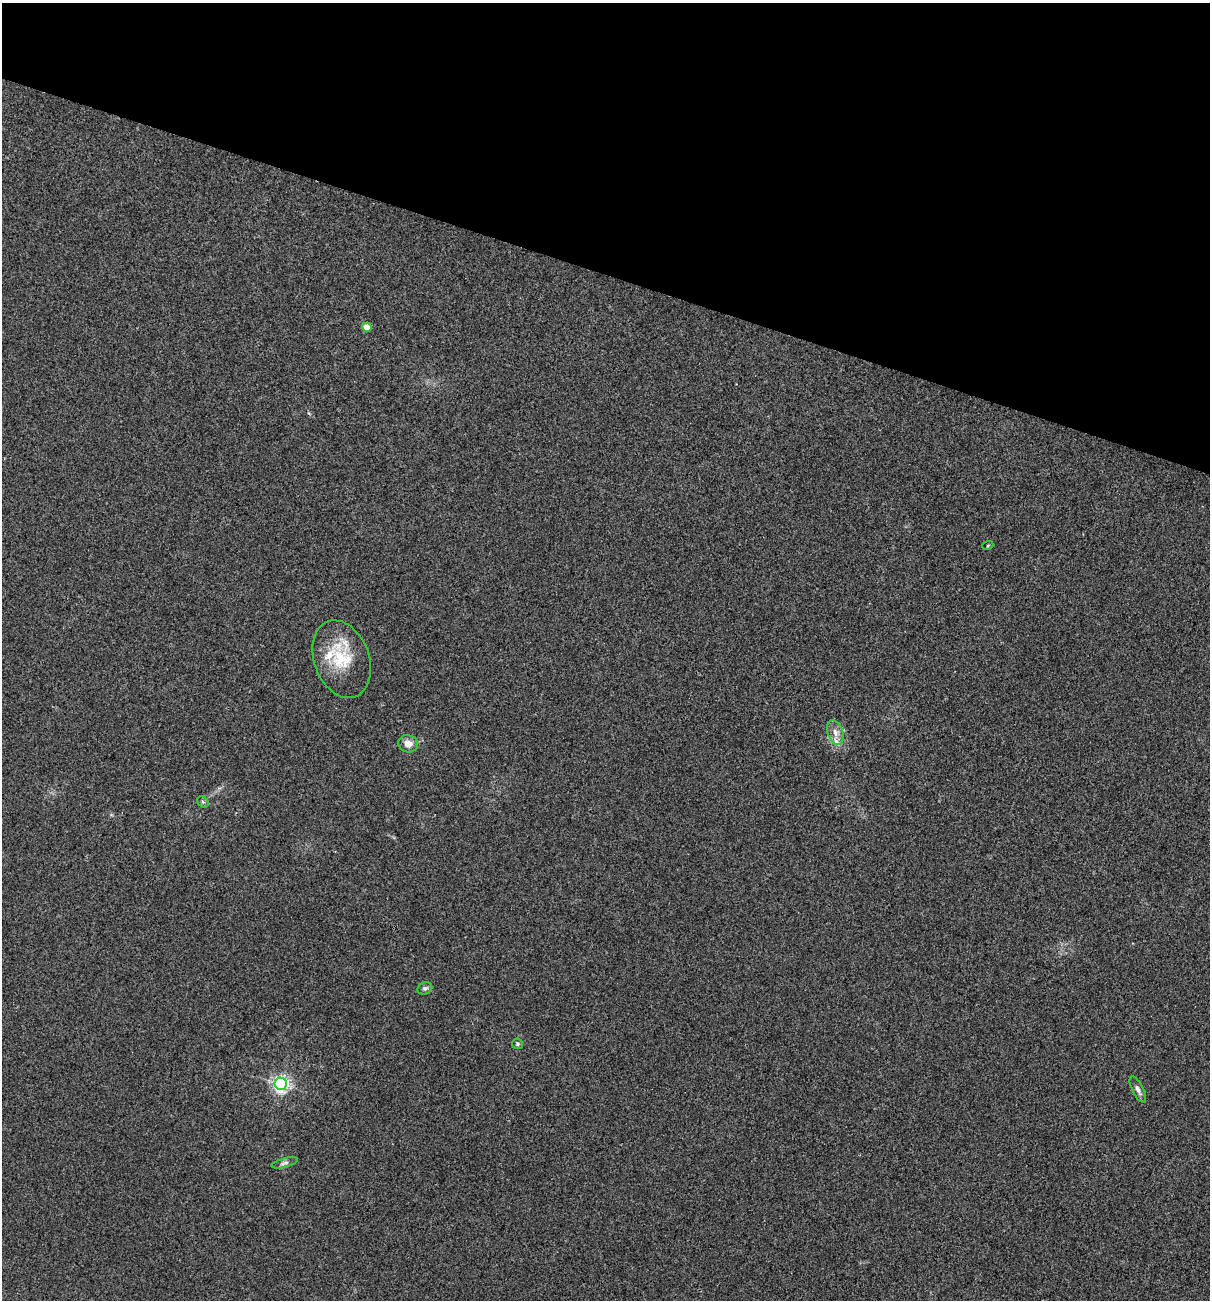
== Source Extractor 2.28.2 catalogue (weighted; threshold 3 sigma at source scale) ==
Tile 2 of 4 x 4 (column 2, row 1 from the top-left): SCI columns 1334-2541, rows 3896-5193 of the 5209 x 5195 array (HDU 1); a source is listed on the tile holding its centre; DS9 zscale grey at full resolution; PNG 1212 x 1302 px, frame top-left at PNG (2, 3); each listed source drawn as its Kron ellipse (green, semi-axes under 4 px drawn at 4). Shown black and unused: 21% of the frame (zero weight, under 3 of 4 exposures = <1% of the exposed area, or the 3 px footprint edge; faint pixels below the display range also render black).
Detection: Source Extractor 2.28.2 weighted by HDU 2 'WHT'; one run over the whole footprint, this tile lists its part. Background 0.12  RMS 0.0065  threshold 0.0294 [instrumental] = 3 sigma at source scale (4.5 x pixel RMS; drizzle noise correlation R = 1.50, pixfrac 1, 0.05/0.05 arcsec/px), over >= 5 px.
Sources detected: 13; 2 inside a brighter listed object's ellipse — not listed separately; the other 11 listed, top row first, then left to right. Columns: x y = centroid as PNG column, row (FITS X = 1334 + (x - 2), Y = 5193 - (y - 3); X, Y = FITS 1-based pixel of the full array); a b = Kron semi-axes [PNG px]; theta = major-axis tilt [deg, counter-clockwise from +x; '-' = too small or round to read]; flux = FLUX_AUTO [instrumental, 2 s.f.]
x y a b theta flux
367 327 5 4 - 10
988 545 5 3 - 0.6
342 659 40 27 -70 30
835 733 13 7 -70 4.4
408 744 10 8 -12 5.2
203 802 6 5 - 1.2
425 988 7 6 - 1.6
517 1044 5 5 - 1.1
281 1084 6 6 - 230
1138 1090 14 5 -63 2.7
285 1163 13 4 15 1.9